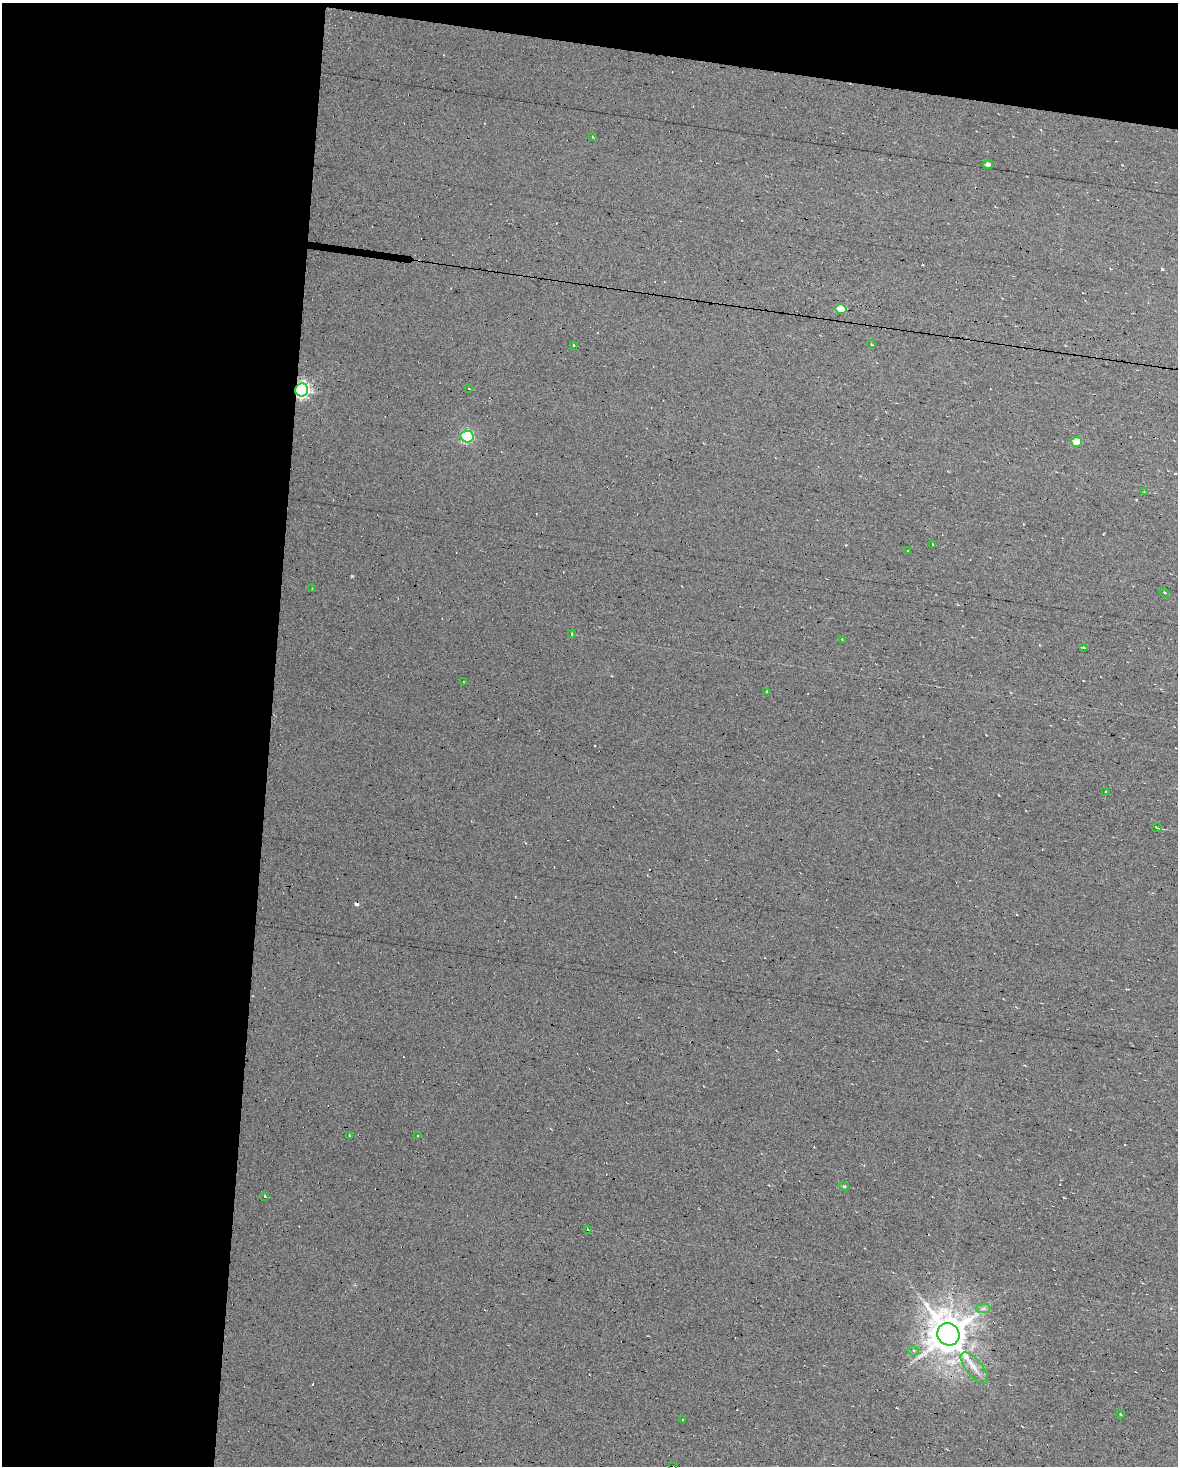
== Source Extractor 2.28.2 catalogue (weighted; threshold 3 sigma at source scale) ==
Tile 1 of 2 x 3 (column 1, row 1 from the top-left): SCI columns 221-1396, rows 2929-4392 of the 2822 x 4392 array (HDU 1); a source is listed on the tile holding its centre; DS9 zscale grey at full resolution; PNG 1180 x 1468 px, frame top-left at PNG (2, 3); each listed source drawn as its Kron ellipse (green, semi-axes under 4 px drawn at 4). Shown black and unused: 26% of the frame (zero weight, under 7 of 13 exposures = <1% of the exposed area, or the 3 px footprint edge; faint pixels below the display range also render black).
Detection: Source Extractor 2.28.2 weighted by HDU 2 'WHT'; one run over the whole footprint, this tile lists its part. Background 0.0194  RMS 0.007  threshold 0.0287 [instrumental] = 3 sigma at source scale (4.09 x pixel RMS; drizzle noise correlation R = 1.36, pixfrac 0.8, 0.0396/0.0396 arcsec/px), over >= 5 px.
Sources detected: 43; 10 cosmic-ray / hot-pixel residue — neither listed nor drawn; the other 33 listed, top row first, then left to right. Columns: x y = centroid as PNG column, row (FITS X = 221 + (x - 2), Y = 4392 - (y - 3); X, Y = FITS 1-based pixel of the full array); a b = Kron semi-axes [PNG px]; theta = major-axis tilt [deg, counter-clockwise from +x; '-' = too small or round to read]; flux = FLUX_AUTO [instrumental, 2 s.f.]
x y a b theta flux
592 137 3 2 - 0.5
988 164 5 4 - 2.5
841 309 6 5 - 17
871 344 4 3 - 0.59
573 345 3 2 - 0.74
468 389 3 3 - 0.77
301 390 6 6 - 200
467 436 6 6 - 80
1077 442 5 5 - 12
1144 492 4 3 - 0.59
932 544 3 2 - 0.54
908 551 3 2 - 0.53
312 589 3 2 - 0.62
1164 593 5 4 - 0.81
572 634 3 3 - 3
842 639 3 2 - 0.4
1083 647 4 3 - 0.61
463 682 3 2 - 0.39
766 692 3 2 - 0.61
1106 792 3 3 - 1.2
1157 828 5 3 - 1.2
349 1135 3 2 - 0.44
418 1136 2 2 - 0.43
844 1186 4 4 - 0.81
265 1196 4 3 - 0.56
587 1229 4 3 - 1.1
983 1309 7 4 1 1.6
948 1334 11 11 - 1800
913 1351 5 4 - 1.3
974 1368 19 8 -51 6.9
1120 1414 4 2 - 0.48
683 1420 3 2 - 0.65
672 1466 3 2 - 0.86
Overlapping masked pixels (flux is a lower limit): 3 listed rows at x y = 301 390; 948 1334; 672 1466
Isophote crosses this tile's border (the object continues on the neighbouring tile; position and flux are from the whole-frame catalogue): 1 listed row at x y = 672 1466
Unlisted compact peaks at least as high as the median listed source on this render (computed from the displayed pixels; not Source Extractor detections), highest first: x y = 1162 269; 352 576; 846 545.